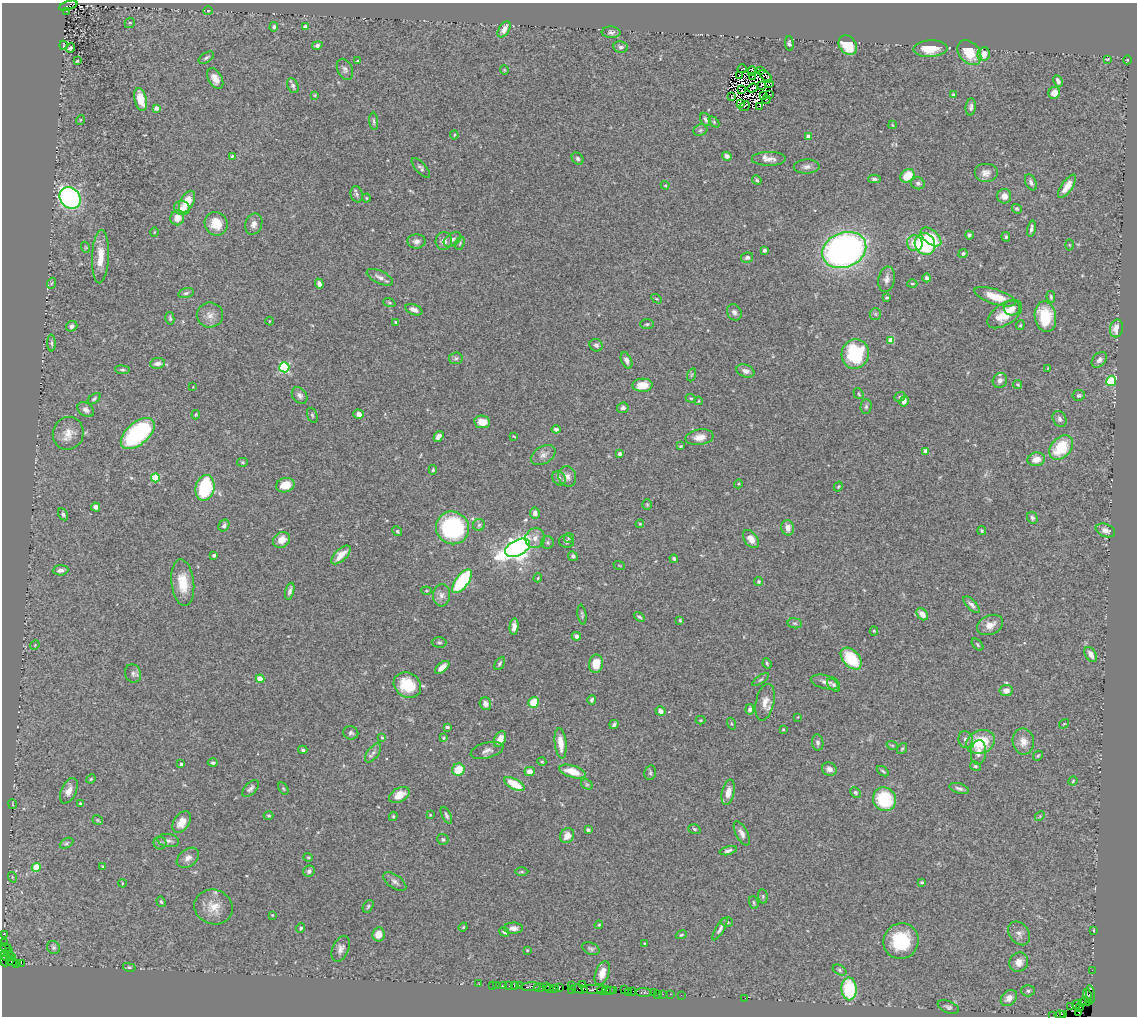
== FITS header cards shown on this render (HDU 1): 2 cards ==
NAXIS1  =                 1135
NAXIS2  =                 1014

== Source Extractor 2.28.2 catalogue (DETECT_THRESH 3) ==
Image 1135 x 1014 px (HDU 1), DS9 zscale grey, 1 PNG px = 1 image px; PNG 1139 x 1018 px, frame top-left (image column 1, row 1014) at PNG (2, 3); each listed source drawn as its Kron ellipse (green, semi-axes under 4 px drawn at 4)
Background 0.597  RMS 0.03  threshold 0.0891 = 3 sigma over >= 5 px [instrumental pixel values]
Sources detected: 416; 10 with non-positive FLUX_AUTO (blend fragments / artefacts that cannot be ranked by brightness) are neither listed nor drawn; the other 406 listed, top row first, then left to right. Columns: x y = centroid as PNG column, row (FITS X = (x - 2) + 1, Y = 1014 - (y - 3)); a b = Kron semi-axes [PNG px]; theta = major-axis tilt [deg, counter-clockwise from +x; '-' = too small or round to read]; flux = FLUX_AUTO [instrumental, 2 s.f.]
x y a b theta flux
68 6 9 3 17 870
66 11 3 2 - 83
208 11 5 4 - 2.4
130 23 5 5 - 2.7
305 26 4 4 - 8
274 27 5 4 - 5.4
504 29 9 5 58 15
611 32 9 6 -3 5.9
789 43 7 4 -86 4.3
63 45 4 2 - 1.8
317 45 5 4 - 5.6
848 45 10 8 -52 49
621 47 7 6 - 5.9
70 48 5 3 - 4.1
930 49 17 8 3 43
969 53 14 10 -49 49
984 54 7 6 - 18
206 58 8 5 32 4.8
1108 59 4 3 - 1.6
1127 60 4 3 - 1.6
77 61 3 3 - 1.9
358 61 3 3 - 2.3
345 69 11 7 -65 7.2
742 69 4 3 - 9.3
504 70 4 4 - 1.9
752 71 5 2 - 3.8
760 71 2 2 - 6.7
740 75 2 2 - 2.9
752 76 4 2 - 2.8
766 76 8 2 -45 12
215 79 11 7 -60 16
1058 81 6 4 -61 7.4
770 83 3 2 - 10
761 85 3 2 - 2.5
293 86 8 5 -66 5.1
752 88 5 2 - 1.8
742 89 3 2 - 0.96
1054 93 6 5 - 21
770 94 2 2 - 1.1
953 94 4 3 - 2.1
315 95 3 2 - 1.8
763 96 2 2 - 0.0044
732 97 3 2 - 3
141 100 12 6 -76 36
766 100 4 2 - 0.77
741 104 3 2 - 1.3
744 106 6 2 41 3.3
759 106 3 2 - 3.9
971 107 9 5 83 7
156 108 4 4 - 12
705 119 7 5 -62 5.1
80 120 5 3 - 1.7
374 121 9 3 -84 3.5
714 122 6 4 -46 2.8
892 125 4 3 - 1.7
700 130 7 5 22 4.4
454 135 4 4 - 2
809 136 4 4 - 27
232 156 4 4 - 2.1
727 156 5 4 - 8.3
578 159 6 5 - 4.7
769 159 17 7 0 14
807 167 13 7 3 9.4
421 168 12 5 -48 5.6
986 173 12 9 0 13
907 176 8 6 43 37
874 179 6 4 -1 5.1
757 180 5 4 - 3.6
1031 182 8 5 -65 6.6
918 183 7 6 - 5.6
665 185 4 4 - 2.1
1067 186 14 5 55 21
357 194 8 6 -73 5.1
1004 196 7 7 - 16
70 198 11 9 -48 550
366 198 4 4 - 2.2
187 202 12 6 61 36
182 208 8 7 - 11
1017 209 5 4 - 3.8
177 218 7 7 - 20
216 224 12 11 - 37
254 224 11 8 68 10
1031 229 8 3 79 4.9
154 232 5 3 - 1.6
969 235 4 4 - 4.2
931 237 12 7 -39 45
1006 237 5 4 - 3.7
452 239 9 6 32 7.1
416 241 9 7 3 10
444 241 9 8 - 12
460 243 7 4 72 3
915 243 8 7 - 36
925 244 11 10 - 230
1069 245 5 3 - 1.7
85 247 6 3 -71 1.9
764 250 4 3 - 4.5
844 250 23 17 22 860
963 253 4 4 - 3.6
100 257 26 8 87 35
747 258 6 5 - 5.5
380 277 14 6 -25 11
927 278 4 4 - 5.5
887 279 13 8 79 11
52 283 6 3 69 2.2
319 284 5 4 - 9.9
912 284 5 3 - 2.3
186 293 8 5 15 4.7
887 297 3 3 - 2.6
995 297 22 7 -18 41
1051 297 6 3 -80 3
657 299 5 3 - 1.8
389 303 6 4 -19 2.9
1012 308 8 7 - 11
414 310 9 5 -21 12
734 312 8 7 - 8.3
875 314 6 5 - 4
1005 314 20 10 33 43
210 315 13 12 - 16
1045 317 15 10 -81 72
170 318 6 4 -78 3.4
269 321 4 3 - 1.4
396 322 4 3 - 3.2
647 324 7 5 1 3.3
1020 325 5 4 - 2.5
72 326 6 5 - 6.4
1116 328 9 6 77 21
891 340 4 4 - 29
51 343 8 4 -89 4.2
596 345 7 6 - 7.4
855 354 15 13 68 140
456 358 7 5 6 4.5
626 360 9 5 -65 7.1
1099 360 9 6 48 8.2
157 363 7 5 7 10
284 367 5 5 - 190
1048 368 4 3 - 1.6
122 370 7 4 -4 3.5
745 371 9 6 -19 11
691 375 7 4 71 2.9
1000 380 8 7 - 7.8
1111 381 5 4 - 110
642 385 10 6 2 34
1018 385 4 4 - 2.6
193 387 2 2 - 1.1
859 394 6 4 -57 3.2
300 395 9 7 -51 7.9
1079 395 6 5 - 4.7
900 397 6 4 21 3.1
691 398 5 4 - 2.4
94 399 7 4 38 3.7
699 401 4 3 - 1.8
904 401 5 4 - 9.4
866 407 7 5 88 4.2
623 408 6 5 - 7.2
86 410 9 6 -38 8.4
359 414 5 4 - 9.3
196 415 5 3 - 2.2
312 415 8 5 -70 3.2
1060 419 8 6 -59 6.2
482 422 8 6 -7 21
556 429 4 4 - 8.2
68 433 17 15 69 26
138 433 20 11 41 230
438 436 6 4 55 15
514 436 4 3 - 1.6
700 437 14 8 8 17
681 446 3 2 - 2.1
1061 447 14 9 48 77
926 451 4 4 - 23
620 454 4 4 - 4.6
543 455 13 8 30 12
1036 459 8 7 - 21
242 462 5 4 - 2.8
433 470 5 4 - 3
567 476 10 8 -68 12
155 478 4 4 - 86
559 478 7 6 - 7.5
738 484 4 3 - 1.9
285 485 9 7 14 32
838 487 5 3 - 1.8
205 488 13 9 76 170
647 504 5 4 - 2.8
96 507 4 4 - 8.8
535 513 5 5 - 9.1
63 514 6 4 -61 4.1
1032 518 6 5 - 4.6
640 524 4 4 - 2
224 525 6 5 - 6.6
479 525 6 6 - 4.4
452 528 17 16 - 220
788 528 8 6 -77 12
982 530 4 4 - 2.4
1105 530 10 6 -20 12
397 531 5 3 - 3
535 538 10 9 - 15
569 538 5 5 - 2.8
751 539 10 6 -53 15
282 540 9 7 37 21
548 542 6 6 - 4.4
566 542 7 6 - 4.6
517 548 13 7 27 1400
214 555 3 3 - 5.8
341 555 12 5 44 25
573 556 5 4 - 5.5
674 559 4 3 - 4
619 565 6 3 -19 1.7
60 570 8 5 4 8.9
538 578 4 3 - 2
462 581 14 6 53 180
759 581 4 4 - 3.1
183 583 23 11 -84 44
290 591 8 4 74 6.1
426 591 5 3 - 2
441 595 11 8 87 11
972 605 10 5 -47 8.2
582 614 10 3 -81 3.5
922 614 7 5 -47 19
639 617 6 3 -35 3.9
680 620 3 3 - 2.2
795 623 7 5 -6 3.9
990 625 14 9 25 18
514 627 8 4 83 12
874 631 4 4 - 2.8
576 636 5 4 - 7.5
439 642 7 5 -2 3.6
35 645 5 4 - 2
978 645 7 3 -46 2.6
1091 654 8 5 -59 13
851 659 13 8 -48 90
500 663 7 4 62 3.7
767 663 5 3 - 2.6
596 664 9 7 80 35
442 667 8 4 39 14
133 673 9 8 - 7
260 679 4 4 - 35
761 680 10 3 35 3.7
825 682 15 7 -14 11
407 685 14 12 -35 71
834 685 8 4 -48 4.4
1006 690 6 5 - 16
592 700 5 4 - 4
534 702 5 5 - 49
765 702 18 9 78 20
485 704 6 5 - 12
750 709 5 4 - 6.8
660 711 5 4 - 9
798 717 3 2 - 1.4
700 720 5 4 - 2.1
731 724 6 3 -71 2.2
1064 724 5 3 - 1.8
614 725 5 3 - 4.4
447 727 4 3 - 3.3
783 729 3 2 - 1.9
351 733 7 6 - 5.2
382 737 4 3 - 2.1
443 738 3 3 - 3.2
500 739 8 5 61 23
965 739 8 7 - 7.7
818 742 8 5 -82 5.5
980 742 15 11 20 68
1023 742 13 10 -81 20
561 743 15 6 -83 26
892 745 6 3 -19 2.1
902 749 6 4 53 2.7
303 750 4 4 - 3.6
487 750 17 7 15 10
978 752 12 7 86 14
373 753 11 5 53 7.1
1038 756 5 3 - 2.3
542 761 4 4 - 2.7
213 763 5 4 - 4.6
181 764 3 3 - 3.1
975 766 5 4 - 3.5
829 769 7 6 - 9.2
458 770 6 6 - 44
530 771 5 4 - 14
883 771 7 3 -34 3
572 772 14 6 -17 35
650 773 7 5 78 4.1
91 779 5 4 - 2.4
1073 781 4 3 - 1.8
514 784 11 5 -29 53
587 784 6 4 -29 2.9
283 788 6 4 -58 2.5
959 788 10 5 -17 6.1
251 789 10 5 46 6.6
69 791 14 7 64 16
728 792 13 6 77 16
855 792 6 4 -45 4.7
399 795 11 7 29 25
885 799 12 11 - 110
80 803 4 3 - 1.8
12 804 5 2 - 1.4
430 815 3 3 - 1.9
446 815 9 4 -64 4.7
269 816 5 3 - 2.7
393 816 5 4 - 2.4
1040 816 5 4 - 2.1
97 820 5 4 - 2.5
182 822 12 7 55 25
694 829 6 4 -19 4
588 830 4 4 - 4.4
742 833 13 6 -62 11
567 836 8 6 53 18
443 839 6 5 - 4.6
168 841 11 6 -10 7.8
66 843 7 4 28 3.7
160 843 6 6 - 4.6
728 851 9 4 15 6.1
308 857 4 4 - 2.4
188 858 12 8 37 12
36 867 4 4 - 56
103 867 4 3 - 2
309 871 6 5 - 6.3
522 872 7 3 0 2.6
12 877 5 3 - 1.9
395 882 13 6 -35 8.6
922 882 3 3 - 2.7
122 883 4 3 - 1.4
763 896 7 5 -84 3.4
161 902 5 4 - 3
754 903 6 4 -72 3.5
368 906 7 4 57 3.2
213 907 19 17 -21 34
272 915 3 3 - 1.5
727 922 6 5 - 2.9
599 925 4 3 - 1.9
463 927 4 4 - 2.1
301 928 5 4 - 3.4
513 928 9 5 -2 9.5
720 929 13 4 59 7.6
1094 930 3 2 - 1.5
504 932 5 4 - 6.7
1019 933 13 9 -55 11
3 934 2 2 - 28
378 934 7 6 - 21
681 935 6 3 21 2.3
901 941 18 17 - 110
3 942 4 2 - 64
644 943 3 2 - 1.9
53 947 7 6 - 4.2
6 948 5 3 - 90
341 949 14 8 66 11
591 949 9 5 -23 4.6
527 950 3 2 - 1.5
3 951 5 3 - 320
9 953 5 3 - 400
5 956 5 3 - 190
12 957 2 2 - 34
5 961 5 3 - 64
9 961 2 2 - 15
13 962 4 2 - 33
1019 962 10 9 - 16
17 963 2 2 - 12
21 963 3 2 - 13
129 967 6 3 -13 3
840 970 7 5 -29 3.7
1092 970 2 2 - 21
602 973 12 6 70 16
479 984 2 2 - 9.8
583 984 2 2 - 1.6
492 985 2 2 - 3.3
519 985 2 2 - 54
496 986 2 2 - 4.2
504 986 3 2 - 12
509 986 2 2 - 7
514 986 3 2 - 28
571 986 2 2 - 41
531 987 10 3 2 170
546 987 2 2 - 61
559 987 4 3 - 120
539 988 5 4 - 61
550 988 2 2 - 15
554 988 2 2 - 16
572 989 2 2 - 2.8
579 989 8 4 -9 66
593 989 12 3 0 430
849 989 11 7 -88 120
601 990 5 3 - 67
607 990 4 3 - 48
610 990 3 2 - 30
614 990 2 2 - 29
625 990 2 2 - 13
633 991 2 2 - 12
1028 991 7 5 1 4.7
629 992 2 2 - 10
643 993 8 3 -4 110
653 993 3 2 - 31
657 994 2 2 - 19
663 994 2 2 - 17
670 994 2 2 - 23
1091 994 9 3 -82 58
681 995 2 2 - 9.8
1087 995 7 3 -82 60
745 998 2 2 - 9.2
1009 998 9 7 44 15
1086 1001 6 3 -17 99
1082 1002 3 3 - 85
1076 1005 4 3 - 670
1071 1006 3 2 - 41
948 1007 11 6 -21 5.7
1080 1007 3 3 - 430
1079 1012 3 3 - 130
1064 1014 3 2 - 47
1053 1015 2 2 - 5.2
1060 1015 5 3 - 100
At the frame edge (FLAGS 8, measured only in part): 6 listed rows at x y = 68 6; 3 934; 3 942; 3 951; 1053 1015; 1060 1015
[10 non-positive-flux detections neither listed nor drawn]